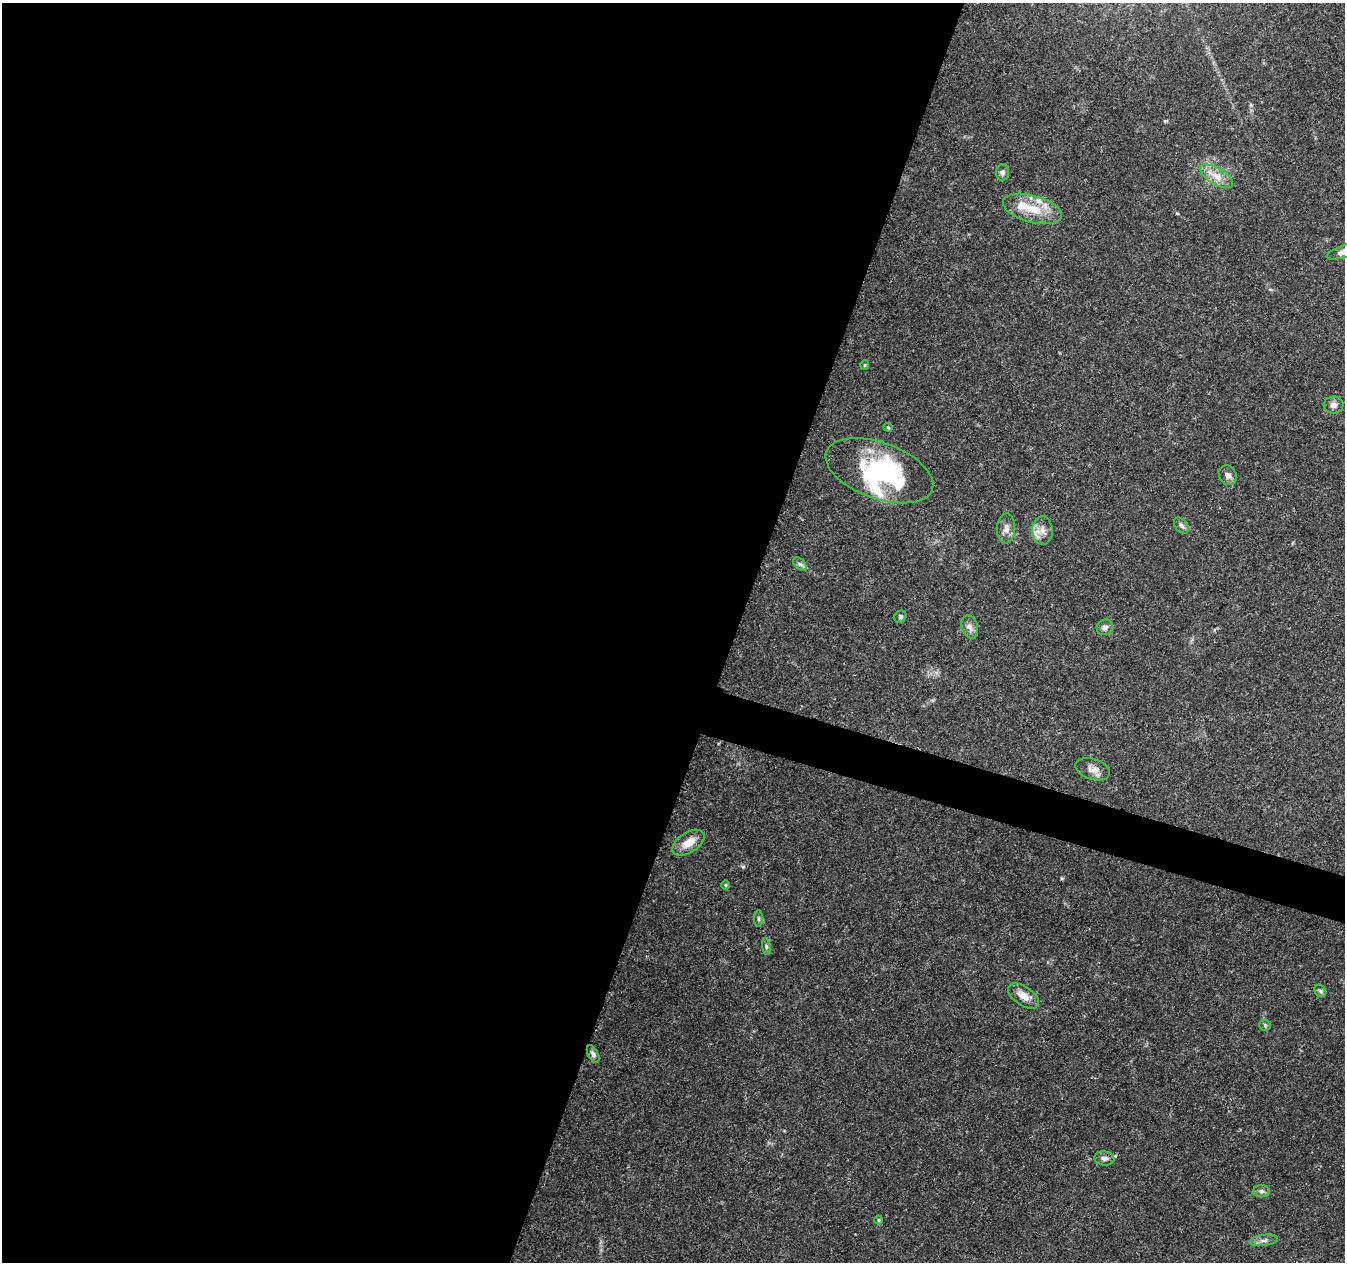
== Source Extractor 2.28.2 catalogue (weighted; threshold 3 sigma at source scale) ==
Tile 5 of 4 x 4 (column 1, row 2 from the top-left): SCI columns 11-1353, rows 2802-4061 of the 5388 x 5541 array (HDU 1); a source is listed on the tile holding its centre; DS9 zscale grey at full resolution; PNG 1347 x 1264 px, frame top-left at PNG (2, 3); each listed source drawn as its Kron ellipse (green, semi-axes under 4 px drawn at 4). Shown black and unused: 57% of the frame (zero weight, under 3 of 4 exposures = <1% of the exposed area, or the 3 px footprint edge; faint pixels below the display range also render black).
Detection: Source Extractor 2.28.2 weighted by HDU 2 'WHT'; one run over the whole footprint, this tile lists its part. Background 0.0487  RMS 0.0025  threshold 0.0113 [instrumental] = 3 sigma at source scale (4.5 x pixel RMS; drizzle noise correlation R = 1.50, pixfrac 1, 0.0396/0.0396 arcsec/px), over >= 5 px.
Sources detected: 34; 1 inside a brighter object's white glare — neither listed nor drawn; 4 inside a brighter listed object's ellipse — not listed separately; the other 29 listed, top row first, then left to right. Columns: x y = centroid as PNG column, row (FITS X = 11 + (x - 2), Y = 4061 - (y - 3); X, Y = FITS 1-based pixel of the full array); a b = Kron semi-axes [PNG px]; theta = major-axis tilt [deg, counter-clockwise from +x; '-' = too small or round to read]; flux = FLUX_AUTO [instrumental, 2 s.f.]
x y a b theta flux
1002 172 8 6 85 0.8
1216 176 19 8 -31 2.9
1032 209 30 13 -15 6.7
1343 252 16 6 18 1.3
865 365 5 4 - 0.3
1333 405 10 8 -2 1.2
888 427 4 4 - 0.28
879 471 56 28 -20 32
1228 475 10 8 -61 1.1
1181 525 9 6 -50 0.72
1006 529 15 9 87 1.6
1043 530 14 10 -87 2.2
800 564 8 5 -43 0.58
900 617 6 5 - 0.45
970 627 12 8 -71 1.2
1105 627 8 7 - 1
1093 769 18 10 -17 2
689 843 18 10 32 3.3
726 885 5 3 - 0.23
758 919 8 4 90 0.52
766 947 8 4 -82 0.47
1320 991 7 5 -48 0.52
1023 996 17 9 -34 2.8
1265 1025 5 5 - 0.38
593 1054 9 5 -62 0.77
1104 1158 10 7 -6 1
1262 1191 8 6 0 0.69
879 1220 4 4 - 0.29
1264 1240 14 5 8 1.1
Isophote crosses this tile's border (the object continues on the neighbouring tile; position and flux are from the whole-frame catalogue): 1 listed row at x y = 1343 252